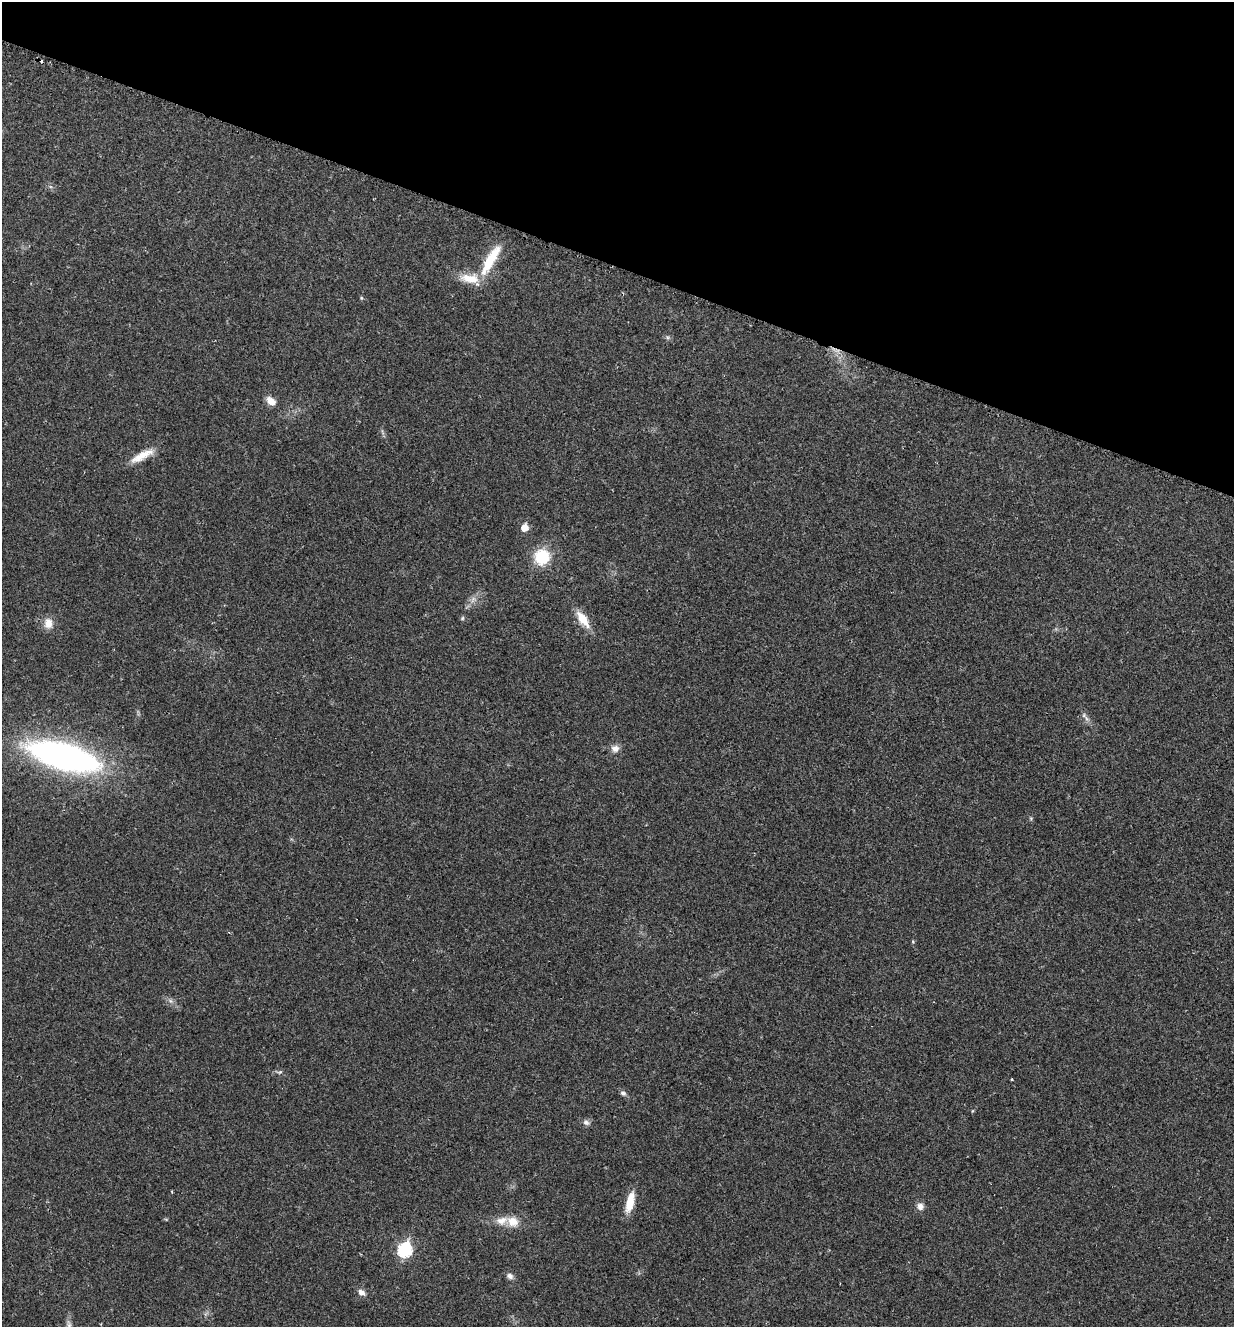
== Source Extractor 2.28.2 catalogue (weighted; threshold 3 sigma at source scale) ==
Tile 2 of 4 x 4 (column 2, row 1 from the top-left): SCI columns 1375-2606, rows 3991-5315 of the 5340 x 5326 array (HDU 1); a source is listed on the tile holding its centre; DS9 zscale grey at full resolution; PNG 1236 x 1329 px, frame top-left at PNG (2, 2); no overlay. Shown black and unused: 20% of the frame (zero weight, under 2 of 3 exposures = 2% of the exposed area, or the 3 px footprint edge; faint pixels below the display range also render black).
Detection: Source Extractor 2.28.2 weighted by HDU 2 'WHT'; one run over the whole footprint, this tile lists its part. Background 0.0392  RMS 0.0041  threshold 0.0185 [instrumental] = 3 sigma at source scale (4.5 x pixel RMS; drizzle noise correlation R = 1.50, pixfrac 1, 0.05/0.05 arcsec/px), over >= 5 px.
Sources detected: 25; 2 inside a brighter listed object's ellipse — not listed separately; the other 23 listed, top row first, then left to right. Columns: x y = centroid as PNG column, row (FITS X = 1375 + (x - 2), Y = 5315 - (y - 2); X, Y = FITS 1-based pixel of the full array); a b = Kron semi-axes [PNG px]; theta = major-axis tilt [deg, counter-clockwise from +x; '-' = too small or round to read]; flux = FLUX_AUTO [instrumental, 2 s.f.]
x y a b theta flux
490 260 46 12 60 14
361 298 5 4 - 0.49
271 401 11 7 -38 4
142 456 31 9 28 6.8
524 528 6 5 - 6
542 557 12 11 - 20
473 599 10 5 55 1.9
462 618 6 5 - 0.62
583 619 22 9 -55 7.2
48 623 13 10 -75 4.3
1084 715 10 5 -45 1.3
615 748 11 9 8 2.4
64 756 64 22 -16 160
1031 818 6 4 19 0.48
171 1001 7 4 -70 0.87
623 1093 7 6 - 1.2
586 1122 10 8 -32 1.5
630 1202 25 9 77 7.6
920 1206 8 8 - 2.4
513 1222 16 13 -24 5.2
405 1250 8 7 - 56
510 1276 9 7 -31 1.7
361 1292 10 7 -29 2.2